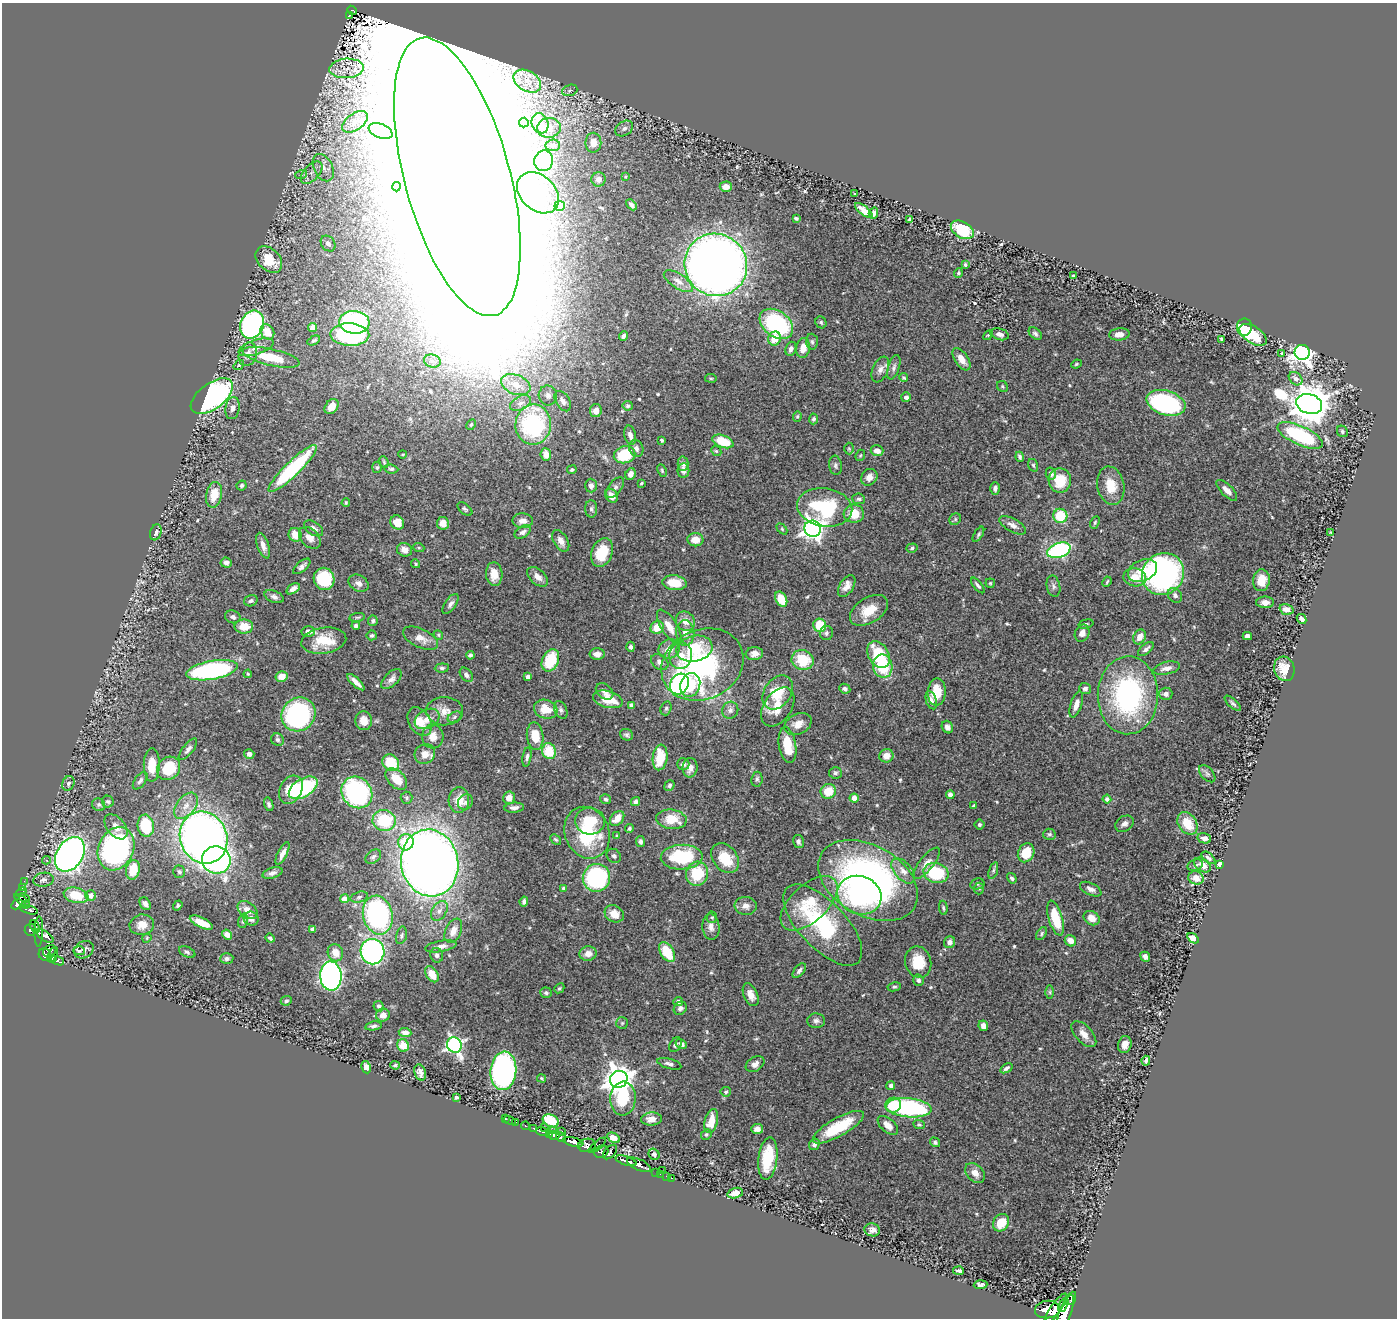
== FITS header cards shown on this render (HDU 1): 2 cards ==
NAXIS1  =                 1395
NAXIS2  =                 1316

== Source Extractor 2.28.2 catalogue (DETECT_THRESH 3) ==
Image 1395 x 1316 px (HDU 1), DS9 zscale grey, 1 PNG px = 1 image px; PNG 1399 x 1320 px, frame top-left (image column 1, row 1316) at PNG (2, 3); each listed source drawn as its Kron ellipse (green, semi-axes under 4 px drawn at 4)
Background 0.479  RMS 0.023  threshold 0.0677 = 3 sigma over >= 5 px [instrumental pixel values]
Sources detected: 552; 4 with non-positive FLUX_AUTO (blend fragments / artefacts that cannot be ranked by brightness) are neither listed nor drawn; of the other 548, the 500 brightest by FLUX_AUTO listed and drawn (48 fainter detections omitted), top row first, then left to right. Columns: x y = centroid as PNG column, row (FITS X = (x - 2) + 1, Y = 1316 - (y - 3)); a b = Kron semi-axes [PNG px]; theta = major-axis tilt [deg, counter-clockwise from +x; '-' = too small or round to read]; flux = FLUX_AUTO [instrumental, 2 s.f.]
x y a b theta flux
352 10 5 4 - 53
349 15 3 3 - 7.5
346 68 17 9 4 26
527 81 15 10 -30 23
570 90 8 5 19 4
355 122 14 8 36 11
524 123 5 5 - 6
540 123 10 8 -68 14
549 128 12 10 4 13
624 128 10 7 33 6.4
381 131 12 7 -22 26
593 143 10 8 90 18
553 145 7 6 - 3.5
544 161 10 9 - 54
323 168 14 9 -63 16
312 173 13 7 47 12
301 175 6 3 19 2.2
626 176 3 3 - 1.7
457 177 143 53 -75 78000
599 179 7 7 - 9.8
396 187 4 3 - 3.6
726 187 6 5 - 12
538 193 23 17 -43 64
855 194 3 3 - 6.1
631 205 6 4 -44 4.2
560 206 5 5 - 41
864 210 10 4 -38 13
873 213 6 4 73 5
796 218 4 3 - 2.6
909 220 4 3 - 2.3
962 230 12 8 -31 71
328 244 8 6 -52 6.9
269 259 15 11 -45 31
716 265 32 30 -43 1700
965 265 4 3 - 2.9
958 273 5 4 - 1.9
1073 276 3 3 - 1.9
678 281 17 7 -33 11
354 322 15 11 -6 200
821 322 6 5 - 2.8
252 324 14 11 67 360
776 324 18 12 -37 220
313 327 4 4 - 8.2
1244 327 8 7 - 69
267 332 8 6 -58 21
1000 334 9 5 -16 6.9
1035 334 8 5 -41 3.8
1119 334 10 6 5 13
350 335 19 11 -2 190
988 335 6 3 44 1.7
1253 335 15 8 -34 58
623 336 4 3 - 3.9
775 339 7 6 - 25
1222 339 4 3 - 2.3
314 340 7 4 27 2.4
812 342 8 6 -86 3.9
256 347 18 7 18 12
803 348 10 7 79 17
791 349 7 5 70 6.3
1302 352 8 7 - 1100
1282 353 4 4 - 2.6
248 354 12 9 72 13
271 357 29 8 -13 46
961 359 13 6 -55 16
432 361 8 6 -18 7.3
1076 364 5 4 - 2
239 365 5 4 - 2.1
894 367 13 5 73 5.2
880 369 13 7 66 8.6
711 378 6 3 -8 1.8
904 378 4 4 - 2.2
1296 379 8 5 -43 5.9
516 385 15 9 -23 21
1002 386 6 5 - 2.3
548 395 10 9 - 7.6
212 396 24 12 36 460
906 397 5 5 - 4.9
563 401 11 6 -58 8.6
521 403 11 7 28 8.3
1166 403 20 12 -17 260
1309 404 13 9 -18 5200
628 406 5 5 - 2.6
332 407 8 6 51 18
232 408 11 7 82 7.5
596 411 6 6 - 12
797 416 5 4 - 2.3
813 419 5 4 - 3.5
471 425 6 4 63 2
533 425 20 17 87 200
1342 431 6 5 - 2.6
630 435 10 5 -76 6.9
1300 435 24 9 -25 150
662 440 3 3 - 2.4
723 441 11 6 -21 53
636 448 8 7 - 6
849 449 6 5 - 2.2
716 451 6 4 -43 2.1
877 451 6 5 - 10
403 454 4 3 - 1.8
546 454 6 5 - 14
624 455 11 8 14 76
860 455 6 4 68 2.3
1020 457 5 3 - 3.5
384 462 6 3 -69 2
683 464 7 5 89 5.4
835 465 9 6 -83 4.2
1033 465 6 5 - 2.6
377 467 5 5 - 2.4
292 469 32 7 44 140
391 469 7 4 -6 3.2
572 470 5 4 - 2.5
683 470 7 6 - 7.6
662 471 6 4 -65 2.2
631 474 6 5 - 10
1051 474 6 5 - 7
869 477 9 7 50 10
1060 481 12 11 - 41
641 483 4 3 - 1.9
241 485 5 4 - 3.5
591 486 7 6 - 6.2
1111 486 19 13 -79 32
615 488 12 6 51 6
995 488 6 4 -90 5.2
1227 490 13 5 -45 10
214 495 13 8 79 29
611 496 7 6 - 13
859 499 6 5 - 3.5
346 503 4 3 - 1.9
825 507 28 19 -9 140
465 509 8 5 -39 3.1
591 509 9 6 -88 4.3
854 514 10 9 - 28
1060 516 7 7 - 55
955 519 6 5 - 2.6
523 521 10 7 0 8.8
397 522 7 6 - 19
1095 522 6 4 63 2.3
443 523 6 6 - 14
1013 525 15 6 -29 9.1
314 528 11 6 -34 7.2
782 529 6 4 -46 2
812 529 8 8 - 910
156 532 8 5 72 4.5
523 532 9 5 31 6
1331 532 4 2 - 1.7
978 534 8 4 57 3.1
295 535 7 6 - 19
310 538 13 9 -45 14
695 540 8 6 2 16
561 541 12 7 -58 9.3
263 546 13 6 -72 9.4
419 548 6 3 -18 1.9
912 548 6 4 18 2.7
405 550 8 6 -21 11
1059 550 12 7 20 200
602 553 15 10 68 48
226 563 6 5 - 4.9
416 564 4 4 - 1.9
302 566 10 5 40 5.9
1142 571 15 10 25 24
494 574 12 8 -87 21
1163 574 22 20 46 430
538 577 12 7 -41 11
1135 577 11 9 -11 23
324 579 11 10 - 88
1261 580 11 8 84 23
1107 582 5 3 - 1.7
359 583 11 8 -30 8
674 583 12 7 -6 36
990 583 4 4 - 2
978 585 9 3 -52 4.1
847 586 12 7 58 10
1053 586 11 6 -78 5.3
293 589 7 4 35 7.5
1175 595 8 6 -49 5.4
274 597 10 5 -23 6
781 599 8 5 -63 34
251 601 7 5 20 3.9
1265 602 9 6 2 9.6
450 604 11 5 54 6.3
1286 609 7 5 -18 11
869 610 21 12 32 31
233 617 8 6 -16 5
357 617 8 4 8 2
1302 619 5 4 - 5.6
373 621 5 5 - 3
685 621 10 9 - 14
1086 624 7 4 15 2.4
820 625 6 6 - 41
244 626 9 7 -2 25
356 626 4 4 - 3.9
657 627 7 6 - 26
669 627 19 8 -58 21
308 631 7 5 -4 9.1
685 633 13 9 -86 11
826 633 7 6 - 4.5
1082 633 9 7 67 8.5
372 635 5 5 - 2.9
438 635 5 4 - 1.8
1247 636 4 4 - 6.5
1139 637 8 6 63 12
420 638 19 9 -26 14
324 641 22 13 8 40
631 647 5 4 - 4.7
669 649 11 9 23 17
694 649 18 13 13 67
1146 649 9 5 40 4.9
597 654 8 5 0 8.2
754 654 8 6 5 9.2
470 655 4 4 - 3.2
878 655 14 10 -59 63
681 656 13 11 84 21
550 660 12 8 63 57
803 660 11 10 - 50
660 662 9 7 -40 7
702 664 42 35 26 310
883 666 11 9 -78 67
442 668 7 4 5 3.3
1166 668 14 6 12 11
1284 669 12 10 -75 24
212 670 26 9 10 300
248 674 4 3 - 1.8
466 675 8 5 -52 5.4
282 676 6 5 - 17
528 677 4 4 - 5.4
391 679 12 6 45 7.7
356 682 11 3 -43 9.4
679 684 11 9 61 220
690 685 12 9 70 49
845 689 6 5 - 4.5
1085 689 6 5 - 5.3
605 691 10 7 -39 7.1
778 692 18 13 55 49
937 692 13 9 87 29
1166 694 6 6 - 6.3
1128 695 39 30 88 290
608 699 15 8 -15 35
931 700 9 5 -72 7.2
1233 703 10 4 -42 3.3
1076 704 13 5 72 11
631 705 4 4 - 4.5
778 707 22 13 56 27
666 708 7 5 73 3.1
546 709 12 9 -17 26
561 710 9 6 -67 4.6
730 710 9 8 - 6.1
445 711 18 14 -3 21
298 714 18 16 43 220
454 717 7 5 29 3.1
427 719 13 9 30 14
364 721 9 8 - 15
420 722 15 10 -57 25
798 724 14 10 27 15
947 727 6 5 - 7
626 735 7 5 -22 3.4
535 736 14 8 -83 32
433 737 12 10 -86 16
277 740 7 6 - 3.6
787 745 18 8 -80 37
188 749 13 5 51 5.8
549 751 8 6 -73 44
249 754 5 4 - 7.3
425 754 10 9 - 15
886 756 7 6 - 15
527 757 10 4 81 4
660 757 13 7 84 39
391 763 9 7 -46 62
683 764 6 5 - 5.1
152 765 17 8 89 30
169 768 12 10 46 54
690 768 9 7 83 12
835 773 6 5 - 3.2
1207 774 10 6 -48 3.8
396 779 13 8 -45 28
757 779 7 5 82 3.6
140 781 10 5 54 4.8
68 783 7 6 - 4.6
669 785 5 5 - 3.3
303 788 16 9 31 140
291 790 15 11 62 38
828 791 8 7 - 32
357 792 16 14 -50 240
950 795 4 4 - 12
407 798 6 6 - 2.9
509 798 6 6 - 13
854 798 4 4 - 16
606 799 6 5 - 2.8
1107 799 4 4 - 5.5
459 800 13 10 85 23
108 802 6 6 - 3
465 802 8 7 - 4.8
635 802 4 4 - 5
269 804 7 4 -75 3.3
99 805 7 6 - 4
974 805 4 3 - 2
186 806 15 9 52 17
514 808 10 5 5 6.1
617 818 8 6 48 18
671 819 15 9 -8 34
384 820 11 10 - 82
590 821 15 13 -6 61
1187 823 12 9 -55 38
979 824 5 5 - 3.4
1124 824 10 7 33 6.3
146 826 11 8 -81 67
116 827 14 9 -51 14
629 828 4 4 - 3
587 833 26 22 -66 110
1049 834 6 5 - 3
617 836 4 3 - 2
204 838 26 23 -67 1200
1204 838 7 5 -12 7
556 839 6 4 -44 2.4
406 842 8 7 - 50
640 842 5 4 - 4.3
798 842 7 5 -79 4.5
116 849 22 17 65 450
282 853 12 4 63 8.6
1026 853 10 8 64 43
70 854 19 13 57 930
614 856 8 6 -43 5
373 857 9 6 40 4.3
682 857 21 12 3 96
725 858 17 12 -51 42
1208 858 8 4 -40 4.3
47 860 4 4 - 3.5
216 860 14 13 - 410
430 863 34 28 -79 2000
927 863 19 7 51 11
1220 864 4 3 - 16
1195 865 8 5 21 3.7
1202 865 9 6 -37 14
133 870 10 6 78 33
993 870 9 4 72 3
903 871 15 8 -48 13
179 872 6 6 - 2.8
272 873 10 5 18 5.6
936 873 13 10 -15 84
697 874 12 11 - 59
596 878 14 13 - 230
1012 878 5 4 - 3.2
1196 878 8 6 -17 16
43 880 10 7 9 6.1
24 881 2 2 - 3.4
868 881 54 35 -30 610
977 884 7 5 14 3.1
22 888 3 2 - 4.9
564 888 4 3 - 4
979 889 6 5 - 2.3
1091 889 11 6 -26 8.1
21 892 6 3 37 20
76 895 12 7 -13 42
90 895 5 5 - 13
859 895 22 19 -20 190
359 897 9 5 16 3.5
24 898 6 2 -25 13
344 899 4 4 - 16
22 901 9 4 -41 72
524 901 5 4 - 3.8
809 903 35 18 43 60
17 904 6 4 30 120
25 904 4 3 - 5.9
145 904 7 5 -56 5.5
178 906 5 4 - 2.7
746 906 11 9 -6 10
943 908 7 4 -84 2.5
29 910 9 4 -16 66
247 910 11 7 -39 14
439 911 11 7 58 8.1
614 914 10 8 -31 16
378 915 20 14 -76 300
712 917 6 5 - 2.5
1055 918 18 7 -74 51
1092 918 8 6 -32 14
251 919 7 7 - 7.9
243 921 7 5 78 3.1
201 923 12 5 -25 20
142 925 12 10 10 14
823 925 51 23 -46 140
35 926 7 4 -62 120
711 927 13 8 -85 9.9
312 929 4 4 - 3.7
30 930 6 6 - 190
39 931 15 4 88 84
453 931 13 8 66 14
1042 934 7 4 57 2.6
227 935 5 4 - 9.2
401 935 9 5 76 3.6
45 936 10 5 -33 100
147 938 5 4 - 1.9
270 938 5 3 - 3.1
1193 938 6 4 -35 12
1070 941 6 5 - 14
950 942 6 5 - 7
441 946 16 5 10 9.4
84 950 10 8 31 7.1
50 951 7 5 33 56
79 951 6 4 -3 6.4
187 952 9 5 -26 3.3
372 952 12 12 - 410
667 952 11 6 -57 44
335 953 9 7 -69 16
45 954 6 6 - 250
588 954 8 7 - 13
53 955 8 3 63 54
437 955 7 6 - 4.8
1145 957 5 4 - 5.9
53 959 3 2 - 23
227 959 7 5 5 4.2
58 961 7 3 -20 73
918 962 16 13 -75 34
799 971 8 4 50 4.7
432 974 9 6 -57 23
331 976 15 10 -88 660
918 980 6 5 - 3.9
894 987 7 4 9 2.7
559 988 5 4 - 2.3
1050 992 6 4 -89 2.3
546 993 6 5 - 3.7
751 995 12 7 -66 13
286 1001 5 4 - 3
678 1001 5 4 - 5.8
379 1006 5 5 - 3.6
680 1008 7 6 - 5
383 1015 7 6 - 9.6
816 1021 9 7 -2 5.5
622 1023 6 6 - 2.5
374 1026 8 4 11 4.1
983 1026 5 5 - 6.2
405 1033 6 4 -5 7.5
1084 1034 16 8 -47 14
681 1044 6 4 -31 5.8
403 1045 6 5 - 25
454 1045 8 7 - 430
675 1045 8 5 60 4
1125 1045 8 6 76 12
1146 1061 5 3 - 3.7
669 1064 12 5 -15 5.5
755 1064 10 7 33 8.4
395 1065 5 3 - 2.5
366 1067 6 4 -80 7.2
1006 1068 7 4 32 4.3
503 1071 19 13 84 450
420 1072 8 5 -71 6.7
542 1078 4 3 - 1.9
619 1079 9 8 - 1900
891 1086 4 4 - 4.3
726 1092 5 4 - 2.8
456 1097 4 3 - 2.5
623 1099 17 12 85 69
893 1105 8 7 - 45
909 1108 23 9 -5 240
505 1118 3 2 - 8.9
651 1119 10 6 3 12
509 1120 6 3 -20 4.4
551 1121 8 6 -24 58
711 1121 12 6 75 26
516 1122 2 2 - 3.5
888 1125 12 7 -41 13
919 1125 6 4 -24 2.5
526 1126 4 3 - 36
838 1127 29 9 29 69
534 1128 3 3 - 31
544 1128 3 2 - 22
757 1129 6 5 - 9.3
554 1131 2 2 - 9
562 1131 3 2 - 15
542 1132 6 3 -21 110
549 1134 3 3 - 110
706 1134 6 4 45 2.4
554 1135 5 3 - 180
561 1137 5 4 - 220
613 1138 7 4 -29 14
573 1142 10 4 -14 640
935 1142 5 4 - 3.5
814 1144 6 5 - 5.3
587 1145 9 6 11 400
597 1145 11 3 41 71
601 1152 7 6 - 200
610 1152 8 5 47 120
654 1154 6 5 - 2.9
768 1159 21 9 84 60
626 1161 11 4 -18 560
639 1165 13 5 -24 540
662 1171 2 2 - 6.1
656 1172 2 2 - 9.1
975 1173 11 8 -45 13
660 1174 2 2 - 5.4
666 1176 2 2 - 4.9
671 1178 3 2 - 5.8
735 1193 8 5 16 11
1001 1223 9 7 56 34
872 1230 8 6 -9 7.7
958 1271 5 3 - 4.2
981 1285 7 4 4 3.6
1072 1298 7 3 69 220
1063 1305 7 4 63 540
1056 1308 18 5 55 920
1047 1309 12 9 6 1300
1065 1312 18 6 69 1600
At the frame edge (FLAGS 8, measured only in part): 1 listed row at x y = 1065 1312
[48 fainter detections neither listed nor drawn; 4 non-positive-flux detections neither listed nor drawn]